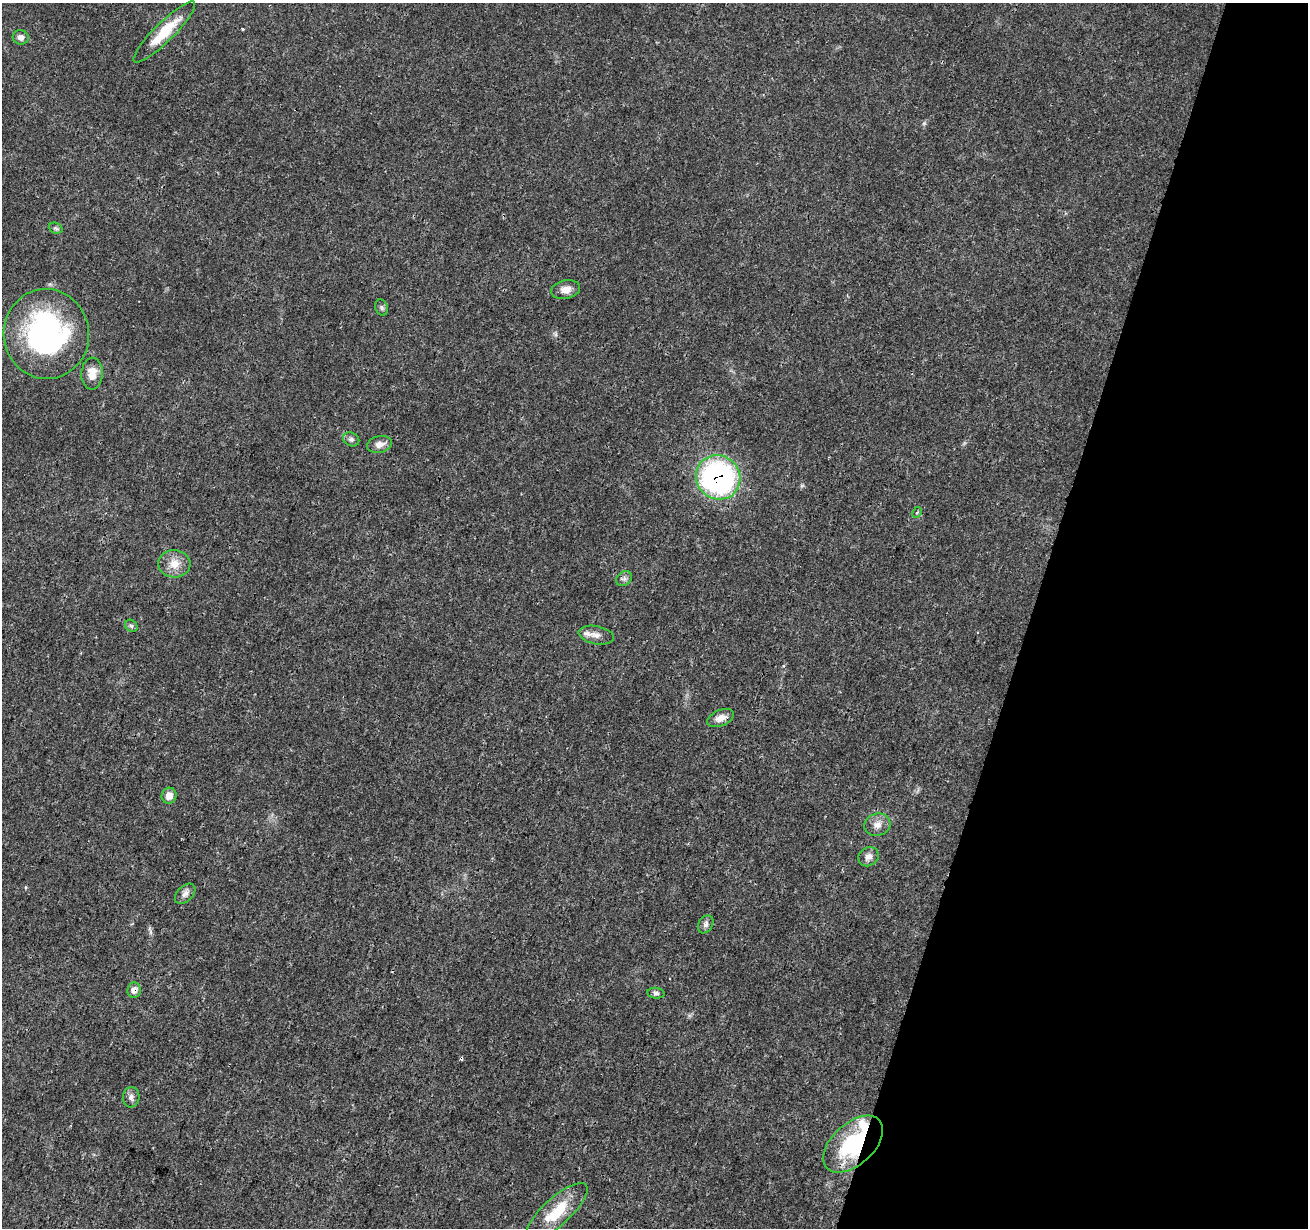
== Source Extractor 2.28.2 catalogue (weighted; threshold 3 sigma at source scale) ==
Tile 8 of 4 x 4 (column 4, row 2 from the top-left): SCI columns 3928-5233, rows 2736-3961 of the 5235 x 5407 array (HDU 1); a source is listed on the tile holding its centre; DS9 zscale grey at full resolution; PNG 1310 x 1230 px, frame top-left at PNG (2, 3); each listed source drawn as its Kron ellipse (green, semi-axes under 4 px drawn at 4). Shown black and unused: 21% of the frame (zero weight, under 3 of 4 exposures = <1% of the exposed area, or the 3 px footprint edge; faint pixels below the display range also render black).
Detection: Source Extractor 2.28.2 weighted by HDU 2 'WHT'; one run over the whole footprint, this tile lists its part. Background 0.0247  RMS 0.0022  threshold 0.0101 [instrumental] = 3 sigma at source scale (4.5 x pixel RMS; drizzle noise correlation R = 1.50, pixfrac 1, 0.0396/0.0396 arcsec/px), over >= 5 px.
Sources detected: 29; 2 cosmic-ray / hot-pixel residue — neither listed nor drawn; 1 inside a brighter listed object's ellipse — not listed separately; the other 26 listed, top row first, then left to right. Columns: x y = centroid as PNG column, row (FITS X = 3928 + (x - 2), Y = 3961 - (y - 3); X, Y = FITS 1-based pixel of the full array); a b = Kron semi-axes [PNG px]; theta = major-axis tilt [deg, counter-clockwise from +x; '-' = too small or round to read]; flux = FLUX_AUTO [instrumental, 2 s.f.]
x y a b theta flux
164 32 42 9 45 7.1
21 37 8 7 - 1
56 228 7 5 -21 0.41
566 290 15 9 11 1.8
381 307 8 6 -71 0.52
46 334 45 42 -81 46
92 374 16 10 87 2.8
351 439 8 6 -24 0.67
379 444 13 8 14 1.6
718 477 23 21 -46 56
917 512 6 4 61 0.43
174 564 16 13 -2 2.9
624 579 8 7 - 0.66
131 626 7 5 -44 0.46
596 635 18 9 -11 1.7
721 718 14 8 23 1.7
169 796 8 7 - 1.6
877 825 13 11 16 1.8
869 857 10 9 - 1.3
185 894 12 7 45 1
706 924 9 7 58 0.84
134 990 7 6 - 1.3
656 993 9 5 -6 0.59
131 1097 10 8 85 0.97
853 1144 36 20 42 20
557 1212 40 13 43 7.7
Overlapping masked pixels (flux is a lower limit): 3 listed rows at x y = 718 477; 134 990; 853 1144